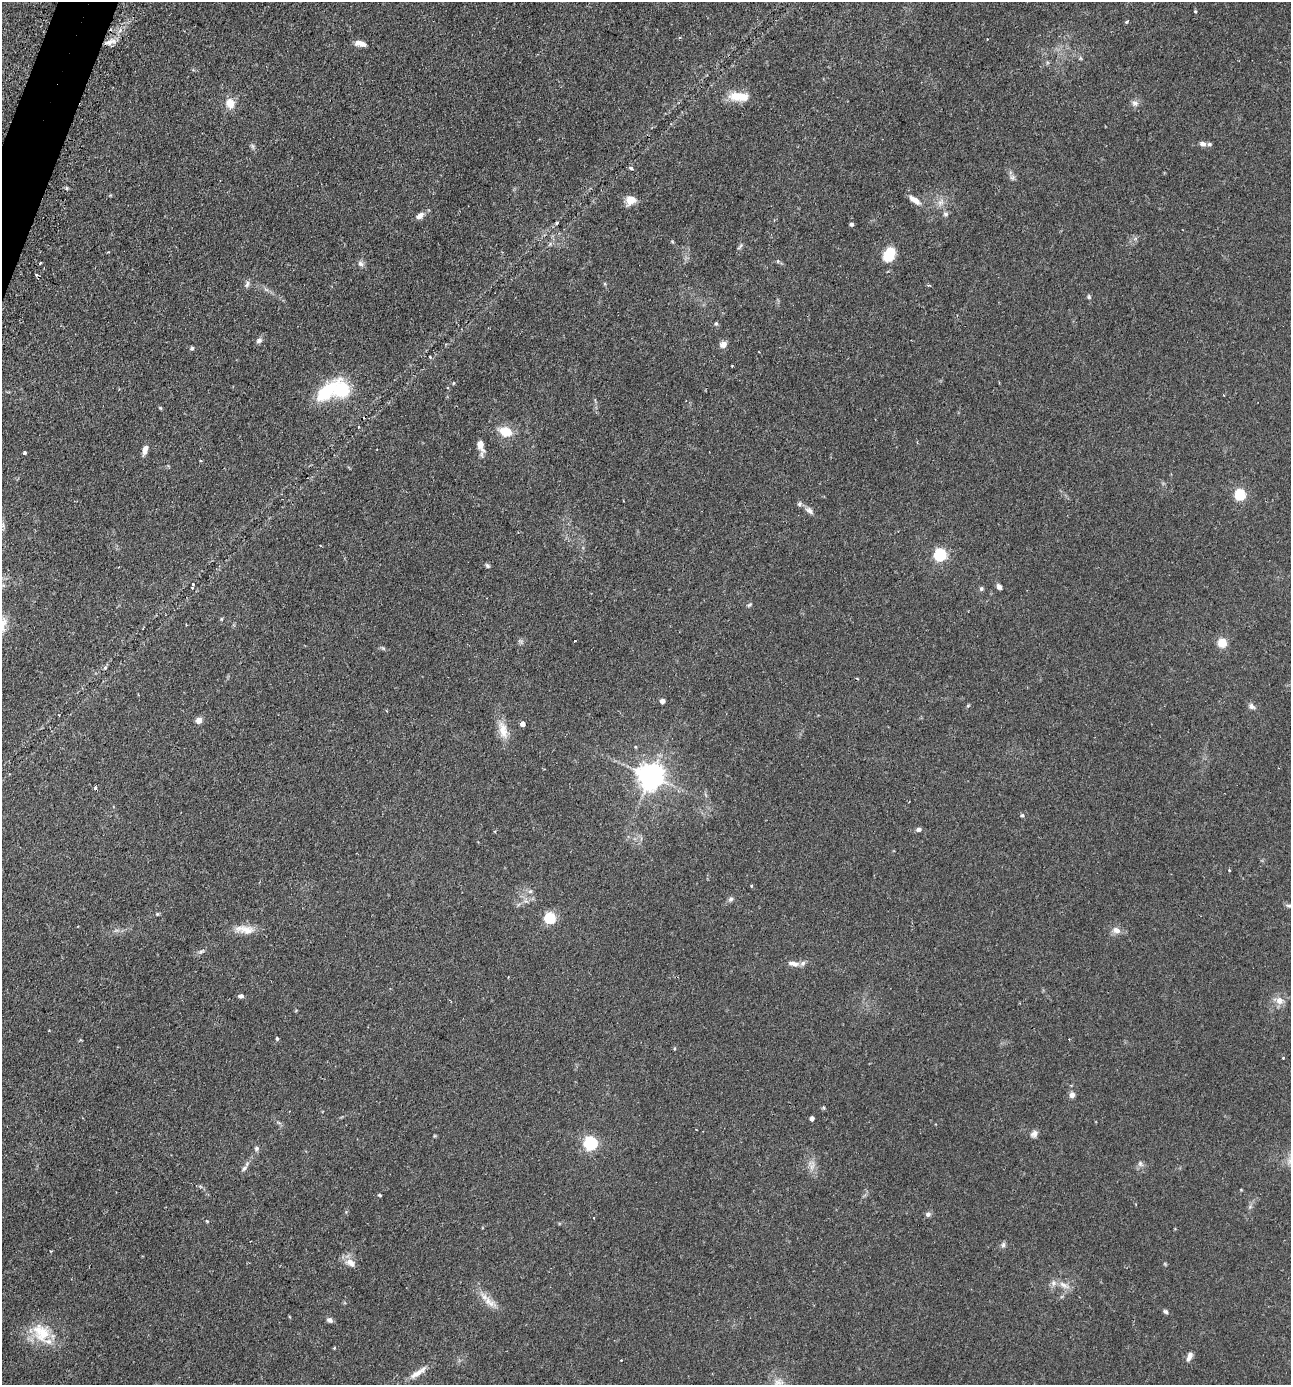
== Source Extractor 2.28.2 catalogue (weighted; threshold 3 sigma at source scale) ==
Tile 11 of 4 x 4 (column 3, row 3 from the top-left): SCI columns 2748-4036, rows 1423-2805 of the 5630 x 5612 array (HDU 1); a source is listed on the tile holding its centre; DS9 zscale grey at full resolution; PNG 1293 x 1387 px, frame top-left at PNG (2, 2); no overlay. Shown black and unused: <1% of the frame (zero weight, under 2 of 3 exposures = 4% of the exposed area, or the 3 px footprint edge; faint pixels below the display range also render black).
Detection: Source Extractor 2.28.2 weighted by HDU 2 'WHT'; one run over the whole footprint, this tile lists its part. Background 0.152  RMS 0.0074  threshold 0.0331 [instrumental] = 3 sigma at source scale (4.5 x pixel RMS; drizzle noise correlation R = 1.50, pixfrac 1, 0.05/0.05 arcsec/px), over >= 5 px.
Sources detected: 115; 5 cosmic-ray / hot-pixel residue — not listed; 7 inside a brighter listed object's ellipse — not listed separately; the other 103 listed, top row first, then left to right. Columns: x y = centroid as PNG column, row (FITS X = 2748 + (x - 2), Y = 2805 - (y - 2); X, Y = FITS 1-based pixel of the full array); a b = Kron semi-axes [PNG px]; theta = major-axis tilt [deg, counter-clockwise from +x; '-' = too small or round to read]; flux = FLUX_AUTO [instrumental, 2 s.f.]
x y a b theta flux
1195 11 3 3 - 1.1
1126 22 5 3 - 0.9
987 39 2 2 - 0.51
110 42 17 6 13 4.6
360 43 13 6 -11 5.4
739 97 27 11 -3 14
230 103 13 11 -69 8.2
1135 103 9 8 - 2.9
1203 144 7 6 - 2.8
253 146 8 4 -81 1.5
631 168 4 3 - 2.8
1012 178 8 6 -69 1.9
631 200 12 10 16 7.2
915 200 17 6 -35 5.9
941 202 11 8 63 4.3
946 214 7 5 -1 1.6
420 216 10 6 33 4.1
851 224 4 4 - 1.9
1135 239 7 4 19 1.3
740 246 11 3 54 1.3
889 254 13 9 62 21
40 263 3 2 - 0.82
361 264 9 7 -28 2.6
247 284 10 6 67 2.1
929 285 5 3 - 0.8
1089 297 7 5 -76 1.1
716 323 5 5 - 1.1
259 340 7 6 - 2.4
723 344 8 7 - 4.4
192 348 5 5 - 1.1
430 357 3 3 - 0.62
732 366 2 2 - 0.5
454 383 5 3 - 0.59
325 393 31 12 44 37
1223 395 3 2 - 0.42
160 408 5 4 - 0.77
505 432 13 9 -17 15
481 446 16 6 -81 6.7
145 449 12 6 73 4.4
25 453 3 3 - 2.7
201 461 3 3 - 0.91
1240 494 6 6 - 43
809 511 13 7 -37 3.2
940 555 6 6 - 84
487 566 6 5 - 1.3
193 584 3 3 - 0.69
999 587 7 5 -57 2.3
981 589 6 5 - 1.3
749 605 7 4 44 1
575 641 3 2 - 1.3
1222 642 5 5 - 26
383 648 6 4 -43 1
105 668 5 5 - 1.3
662 701 5 5 - 3
968 706 5 3 - 0.74
1251 706 10 6 -33 2.6
199 720 6 6 - 5.3
522 724 4 4 - 3.6
503 730 26 11 -76 11
635 747 5 3 - 0.68
650 776 8 8 - 720
1022 815 5 4 - 1
919 829 6 5 - 2.3
495 831 4 3 - 0.7
1229 871 4 3 - 0.65
751 886 3 3 - 0.88
530 891 6 6 - 1.5
731 899 8 5 74 1.6
1289 906 9 4 -6 1.5
157 914 5 4 - 0.8
550 918 6 5 - 61
247 930 23 12 -7 9.6
1116 930 12 9 -16 4.5
201 951 8 4 19 1.4
793 963 14 6 -10 4.2
241 996 6 5 - 2.1
1279 1000 8 7 - 5.8
277 1039 4 3 - 1
1283 1058 3 2 - 0.57
1072 1095 8 7 - 2.8
812 1118 4 4 - 2.1
1034 1134 11 7 40 3
591 1143 6 6 - 110
257 1148 6 6 - 1.6
1140 1164 8 6 -75 2
812 1165 16 6 80 4.1
244 1168 9 5 52 2
380 1195 5 3 - 0.77
928 1214 7 6 - 2.1
594 1218 3 2 - 0.52
207 1221 4 3 - 0.67
1003 1245 9 5 79 1.8
350 1263 15 9 -38 5.8
1165 1264 6 3 -72 0.73
1064 1285 17 8 -29 5.4
489 1302 23 10 -37 8.4
1165 1311 7 5 -33 1.5
330 1320 8 5 -33 2.3
43 1334 26 19 47 21
334 1348 4 3 - 0.79
1189 1356 11 6 67 3.7
418 1373 30 7 34 7.2
777 1383 20 10 59 10
Overlapping masked pixels (flux is a lower limit): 1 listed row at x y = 325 393
Isophote crosses this tile's border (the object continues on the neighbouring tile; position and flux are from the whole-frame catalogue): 2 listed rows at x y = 1289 906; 777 1383